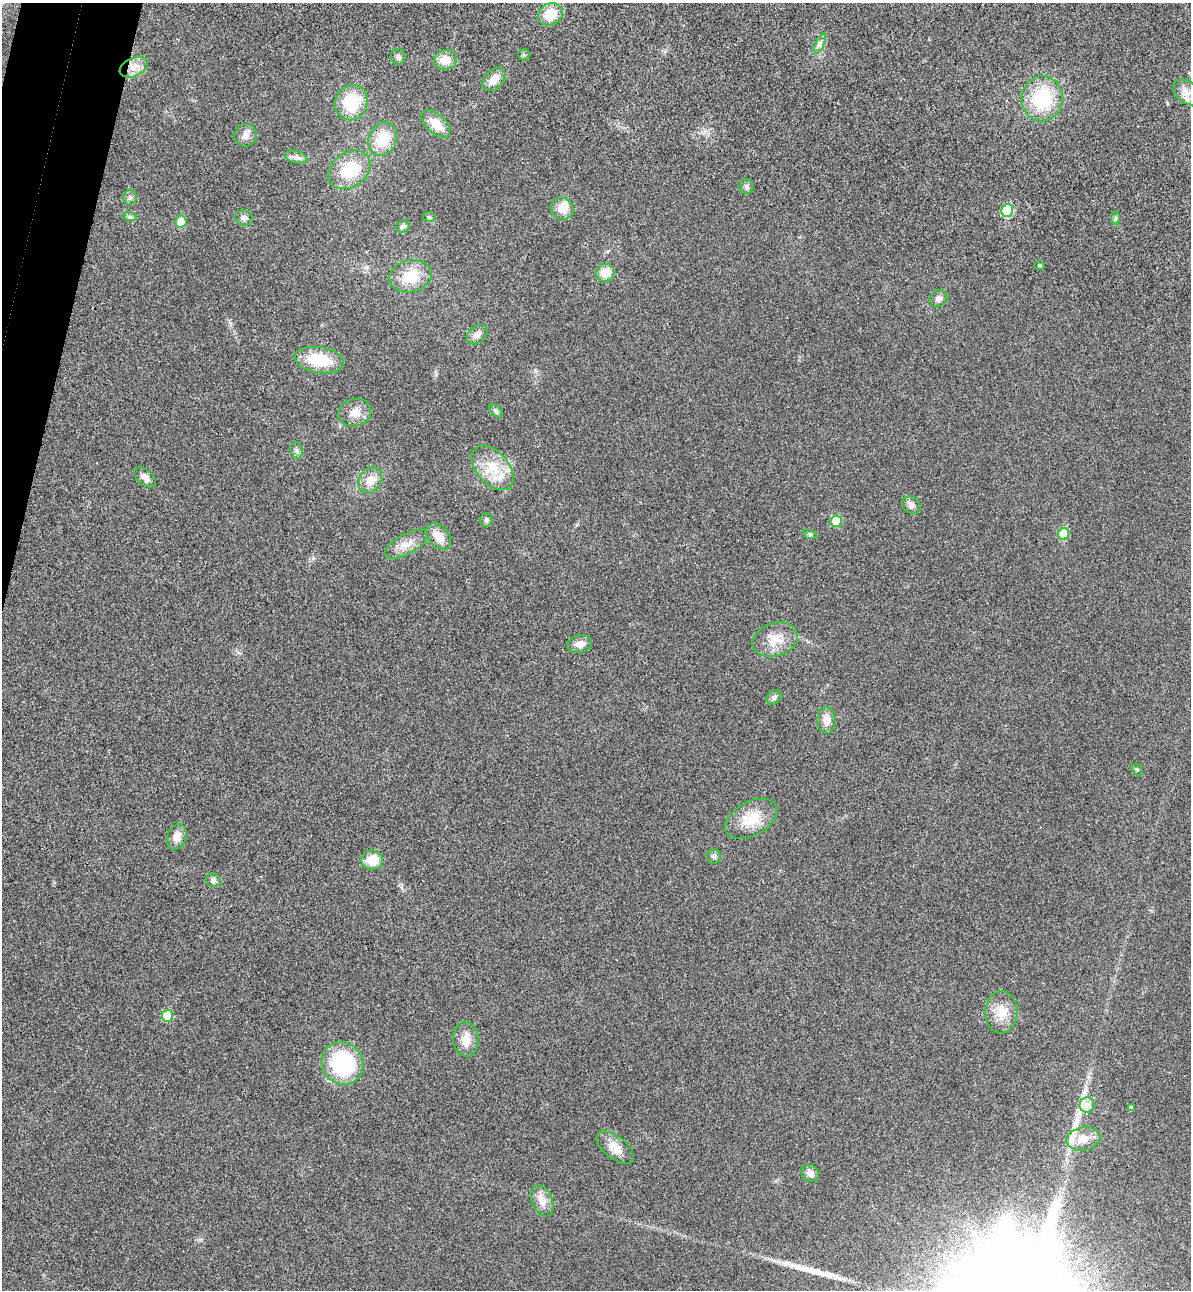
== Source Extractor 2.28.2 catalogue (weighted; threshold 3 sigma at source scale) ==
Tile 11 of 4 x 4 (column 3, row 3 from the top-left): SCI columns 2561-3749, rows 1312-2599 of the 5243 x 5193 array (HDU 1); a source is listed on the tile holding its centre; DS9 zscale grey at full resolution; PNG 1193 x 1292 px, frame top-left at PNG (2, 3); each listed source drawn as its Kron ellipse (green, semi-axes under 4 px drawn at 4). Shown black and unused: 3% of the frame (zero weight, under 3 of 4 exposures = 6% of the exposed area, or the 3 px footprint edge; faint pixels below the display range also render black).
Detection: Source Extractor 2.28.2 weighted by HDU 2 'WHT'; one run over the whole footprint, this tile lists its part. Background 0.0266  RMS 0.0065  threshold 0.0292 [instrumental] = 3 sigma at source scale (4.5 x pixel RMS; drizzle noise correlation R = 1.50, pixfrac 1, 0.05/0.05 arcsec/px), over >= 5 px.
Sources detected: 67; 2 long thin detections or spike segments (spike, bleed or trail) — neither listed nor drawn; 1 inside a brighter listed object's ellipse — not listed separately; the other 64 listed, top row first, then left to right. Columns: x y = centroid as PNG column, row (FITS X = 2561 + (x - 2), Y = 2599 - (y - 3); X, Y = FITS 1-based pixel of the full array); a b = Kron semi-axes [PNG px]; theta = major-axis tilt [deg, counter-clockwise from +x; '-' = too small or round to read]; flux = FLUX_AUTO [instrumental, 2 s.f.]
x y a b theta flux
550 14 13 10 25 15
820 43 11 4 68 2.4
524 55 6 5 - 1.2
398 57 8 7 - 2.3
445 60 11 9 10 8.9
134 67 15 9 25 6.3
494 79 14 9 46 7.3
1187 92 15 10 -40 5.5
1042 99 23 20 83 42
351 103 18 16 63 28
436 124 17 9 -42 12
246 135 11 11 - 4.4
383 139 17 14 67 17
296 157 11 6 -15 2.6
349 170 23 17 38 25
746 186 7 7 - 1.9
130 198 7 6 - 1.8
562 209 11 11 - 8.2
1007 210 6 6 - 37
130 217 7 4 -18 1.2
429 217 6 5 - 1.2
244 218 9 7 -12 2.3
1115 218 7 4 -89 1.1
181 221 6 5 - 11
403 226 7 6 - 1.6
1039 265 5 4 - 1.1
605 273 9 9 - 9.8
410 276 21 16 13 18
938 299 9 8 - 3.1
477 335 11 8 37 4.2
319 360 25 13 -9 25
496 411 8 4 -45 1.2
355 413 16 13 13 7
296 450 8 5 -72 1.7
493 468 26 16 -49 18
145 477 12 7 -40 4
370 480 13 10 54 7.4
911 505 10 8 -35 2.8
486 520 7 6 - 1.6
836 521 6 5 - 16
1064 534 6 5 - 20
810 535 7 4 -20 1
438 536 15 10 -49 7.7
406 544 24 10 29 8
775 640 23 16 18 12
580 644 12 8 8 4.6
774 697 8 6 41 2.1
826 720 13 9 -88 5.7
1137 770 6 5 - 0.9
751 819 28 17 29 18
177 837 13 9 70 6
714 856 7 7 - 1.8
372 860 11 9 2 12
213 880 8 6 -25 2.6
1001 1012 21 16 89 12
167 1016 6 5 - 20
466 1039 17 12 -86 8.3
342 1063 22 20 -50 59
1087 1105 7 7 - 3.7
1131 1108 4 4 - 1.7
1083 1139 17 11 11 9.3
615 1147 22 11 -37 8.2
810 1173 9 8 - 3.7
542 1201 16 10 -69 6.4